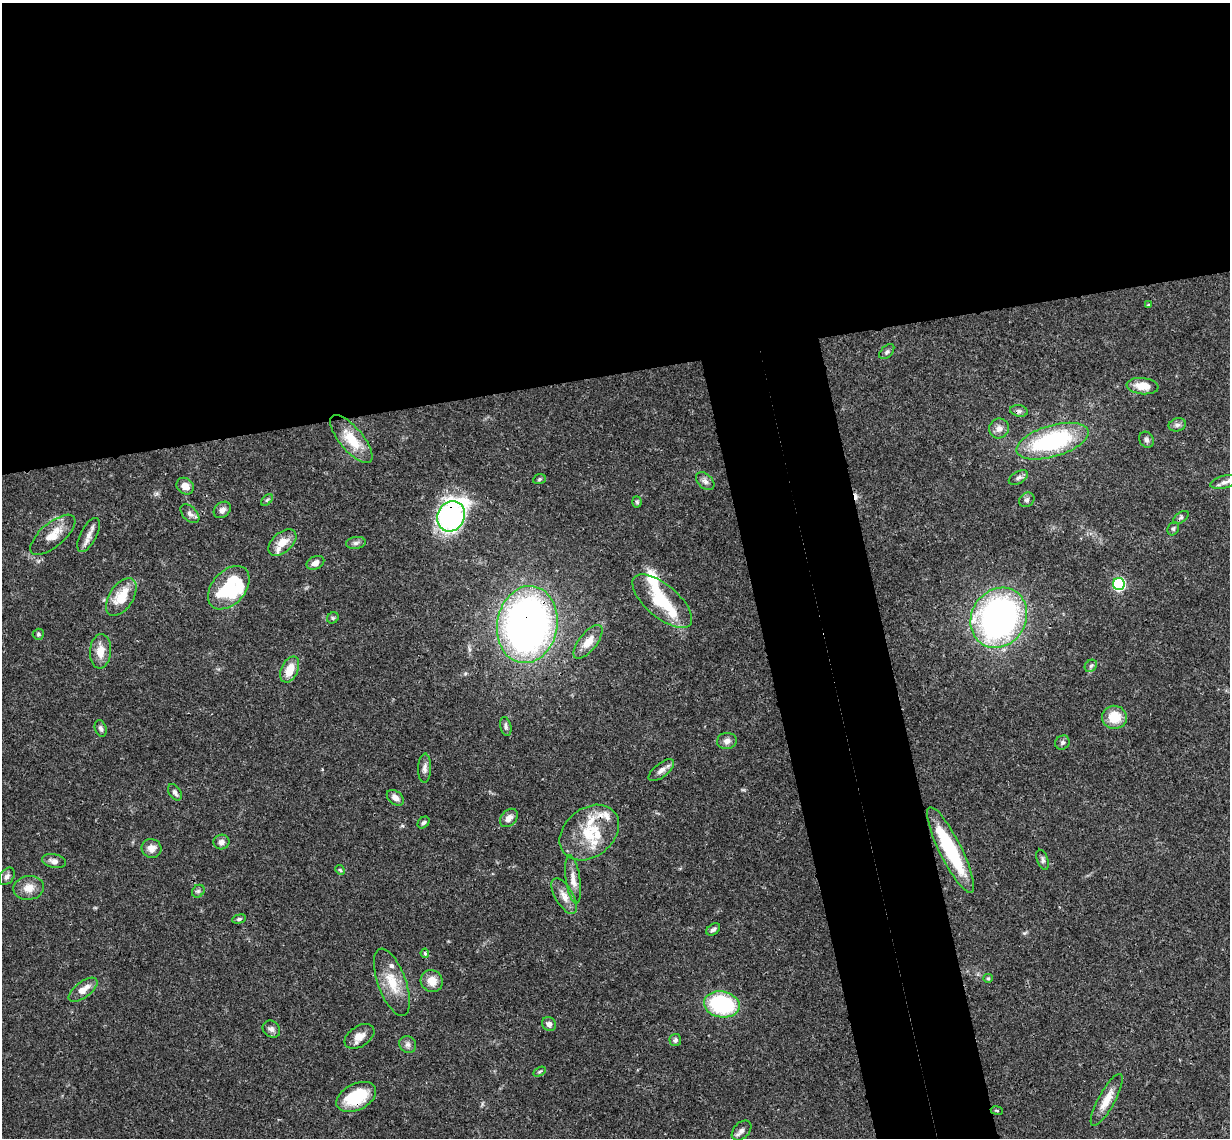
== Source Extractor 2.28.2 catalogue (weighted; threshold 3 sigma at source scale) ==
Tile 2 of 4 x 4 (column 2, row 1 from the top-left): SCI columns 1287-2514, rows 3676-4811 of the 5027 x 4964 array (HDU 1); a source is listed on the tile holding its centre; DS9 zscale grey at full resolution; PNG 1232 x 1140 px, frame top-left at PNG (2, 3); each listed source drawn as its Kron ellipse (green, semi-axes under 4 px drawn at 4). Shown black and unused: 39% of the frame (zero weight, under 3 of 4 exposures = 6% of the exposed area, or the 3 px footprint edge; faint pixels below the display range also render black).
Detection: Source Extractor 2.28.2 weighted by HDU 2 'WHT'; one run over the whole footprint, this tile lists its part. Background 0.0431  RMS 0.0028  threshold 0.0128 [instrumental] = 3 sigma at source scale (4.5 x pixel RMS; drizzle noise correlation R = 1.50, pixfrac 1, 0.05/0.05 arcsec/px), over >= 5 px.
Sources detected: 92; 4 inside a brighter object's white glare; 1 cosmic-ray / hot-pixel residue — neither listed nor drawn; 7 inside a brighter listed object's ellipse — not listed separately; the other 80 listed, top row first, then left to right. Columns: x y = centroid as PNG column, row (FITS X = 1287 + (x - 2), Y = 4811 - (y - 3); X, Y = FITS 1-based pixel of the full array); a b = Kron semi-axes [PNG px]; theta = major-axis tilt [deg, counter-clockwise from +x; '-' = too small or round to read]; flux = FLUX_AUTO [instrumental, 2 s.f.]
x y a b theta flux
1148 305 4 3 - 0.34
887 352 9 5 45 0.71
1143 386 16 8 -6 4.4
1019 411 9 5 -10 0.74
1177 425 9 6 13 0.92
999 428 10 9 - 1.8
351 439 30 11 -50 7.6
1146 440 8 7 - 0.83
1052 441 37 15 16 33
1018 478 10 6 28 0.93
539 479 6 5 - 0.42
705 481 11 7 -44 1.2
1224 482 14 6 13 1.4
185 486 9 7 -39 2.5
267 500 7 4 45 0.48
1027 500 8 6 34 0.77
637 502 5 4 - 0.45
222 510 9 7 41 1.2
190 514 11 7 -45 1.2
451 516 16 13 63 60
1181 517 9 5 36 0.6
1173 529 7 5 61 0.6
53 535 28 12 40 4.9
88 535 18 8 62 2.4
282 542 16 10 42 4.3
356 543 10 6 8 0.96
315 563 9 6 25 1.6
1119 584 6 6 - 37
229 588 25 16 49 18
121 597 21 12 56 7.5
662 601 37 16 -40 13
333 618 6 5 - 0.49
999 618 31 27 58 96
527 625 39 30 81 150
38 634 5 5 - 0.47
588 642 20 9 52 3.8
100 651 17 10 86 3.7
1091 666 7 5 45 0.62
290 670 14 8 65 4.8
1114 717 12 11 - 6.4
506 726 9 5 -79 0.72
101 728 8 5 -71 0.78
727 741 10 8 4 1.4
1062 743 8 6 44 0.69
425 768 15 6 88 1.3
661 770 15 7 38 1.5
175 792 9 5 -57 0.95
395 798 10 6 -39 1.7
509 818 10 7 47 1.9
424 822 7 5 43 0.59
589 833 32 24 39 12
221 842 8 7 - 1.3
151 848 10 9 - 2.2
951 850 48 11 -63 22
1043 860 10 5 -70 0.78
54 861 12 7 -13 1.3
340 870 5 4 - 0.36
7 876 10 6 54 1
573 879 24 7 -82 2.7
29 888 15 12 9 3.2
198 891 7 5 45 0.61
564 896 20 9 -59 2.9
239 919 7 4 15 0.51
713 929 7 5 37 0.83
425 953 4 4 - 0.56
988 978 5 4 - 0.35
432 981 11 10 - 3.5
392 982 35 14 -70 7.3
83 990 17 8 37 3.1
722 1004 18 13 -10 27
549 1024 7 6 - 1.2
271 1029 9 8 - 1.1
359 1036 16 10 33 2.7
675 1040 6 6 - 0.76
408 1044 9 8 - 1.1
539 1072 6 4 30 0.41
356 1097 21 13 27 13
1107 1100 29 8 61 4.4
997 1110 6 3 -9 0.3
741 1131 11 8 46 1.3
Overlapping masked pixels (flux is a lower limit): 4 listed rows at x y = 451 516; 527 625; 951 850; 356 1097
Isophote crosses this tile's border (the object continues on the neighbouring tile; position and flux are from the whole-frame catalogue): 1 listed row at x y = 1224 482